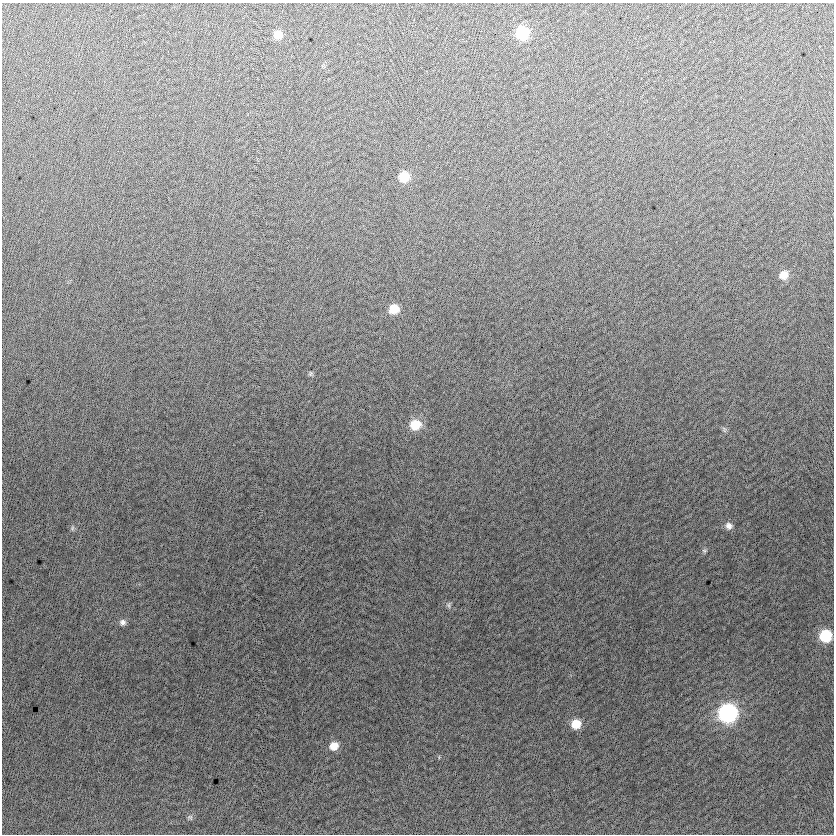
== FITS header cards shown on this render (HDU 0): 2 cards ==
NAXIS1  =                  832
NAXIS2  =                  832

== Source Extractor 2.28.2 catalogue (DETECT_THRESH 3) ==
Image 832 x 832 px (HDU 0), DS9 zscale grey, 1 PNG px = 1 image px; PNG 836 x 836 px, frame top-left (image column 1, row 832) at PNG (2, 3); no overlay
Background -6.06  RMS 13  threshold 37.9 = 3 sigma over >= 5 px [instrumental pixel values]
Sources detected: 18; all 18 listed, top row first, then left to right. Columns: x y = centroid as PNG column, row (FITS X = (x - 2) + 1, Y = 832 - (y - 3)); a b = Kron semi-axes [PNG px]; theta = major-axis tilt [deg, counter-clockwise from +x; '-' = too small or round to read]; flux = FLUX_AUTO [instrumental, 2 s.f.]
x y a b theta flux
522 33 9 9 - 48000
278 35 8 7 - 9600
404 177 9 9 - 21000
783 275 9 8 - 10000
394 309 9 8 - 16000
310 373 6 5 - 1200
415 425 11 10 - 20000
724 429 9 4 -69 1600
729 526 9 8 - 4500
72 528 6 6 - 1700
704 551 7 5 -1 1700
448 605 8 6 -79 2100
123 622 8 8 - 3400
825 636 9 9 - 43000
728 713 10 10 - 220000
576 724 9 8 - 15000
334 746 10 9 - 11000
190 817 8 6 -35 1700